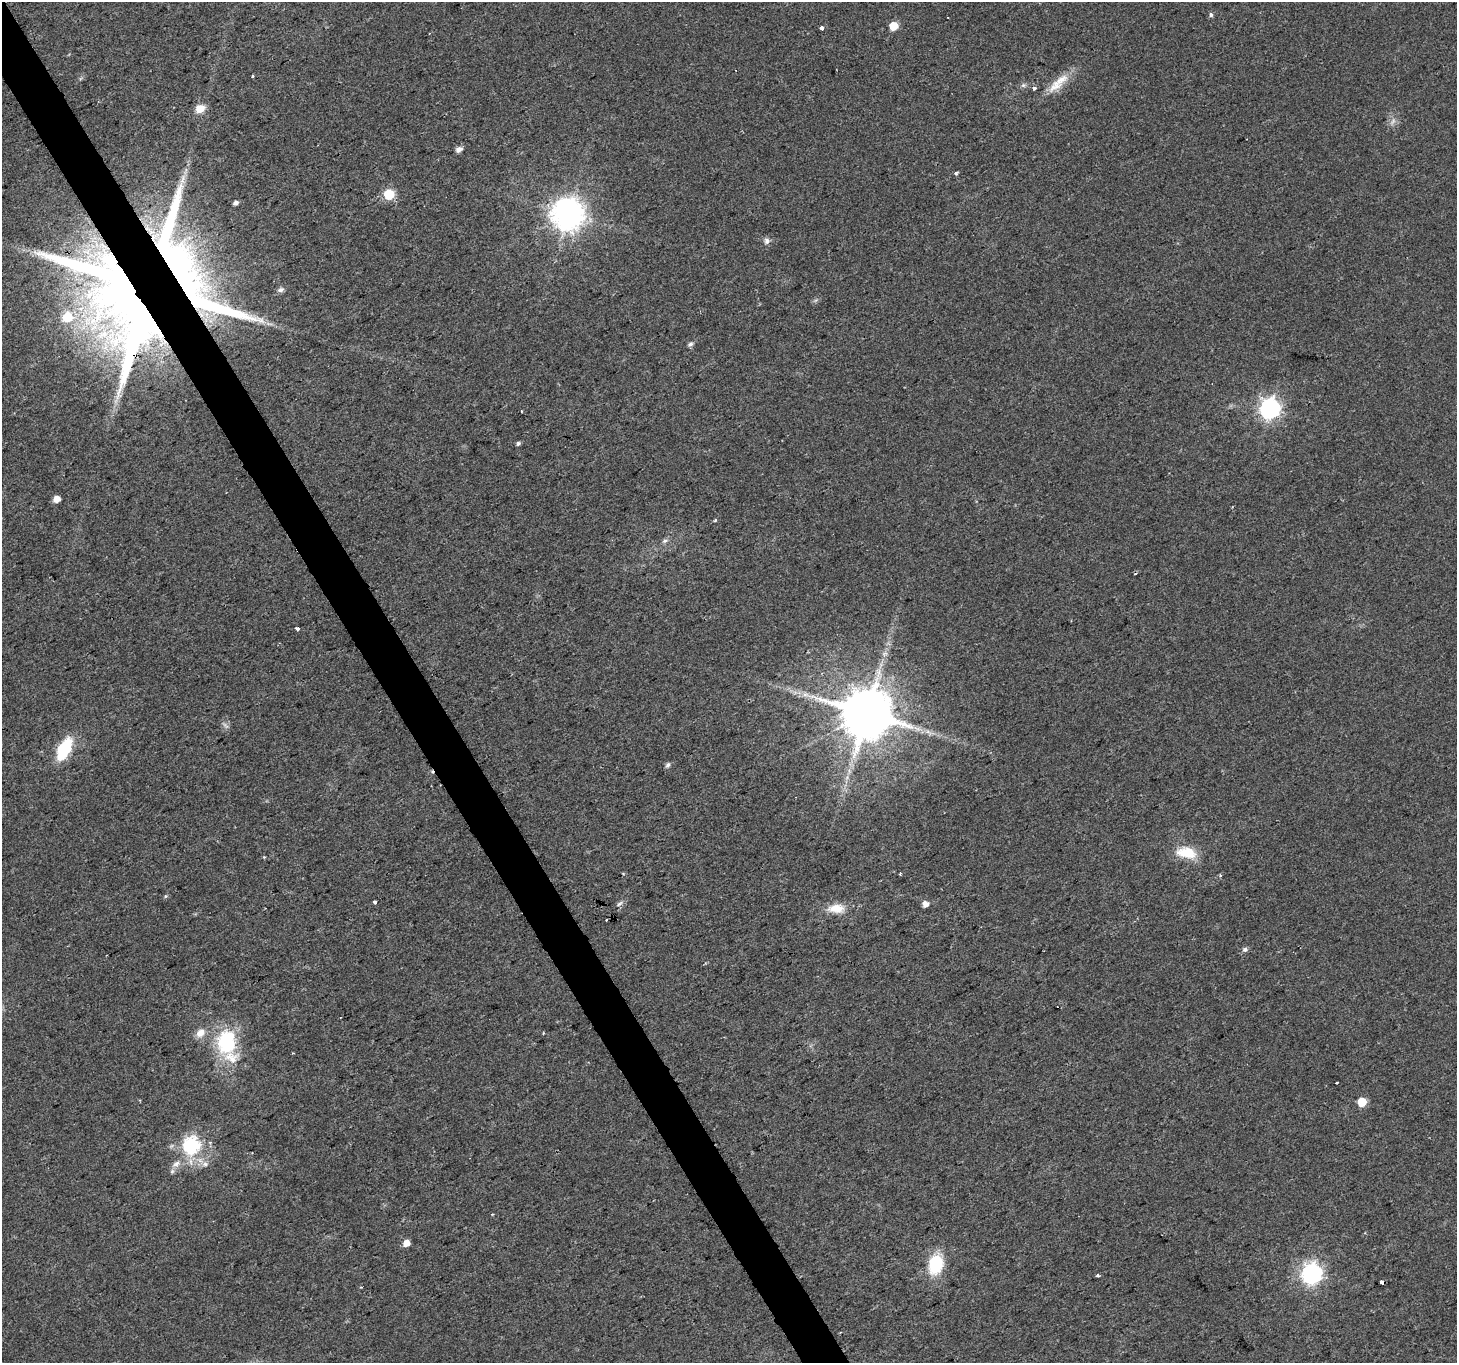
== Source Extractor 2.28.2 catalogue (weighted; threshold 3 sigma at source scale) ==
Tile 11 of 4 x 4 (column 3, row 3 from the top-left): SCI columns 2916-4370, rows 1530-2890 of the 5826 x 5719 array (HDU 1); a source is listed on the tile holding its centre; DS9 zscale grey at full resolution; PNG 1459 x 1365 px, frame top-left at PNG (2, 2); no overlay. Shown black and unused: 3% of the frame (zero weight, under 2 of 3 exposures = <1% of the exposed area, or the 3 px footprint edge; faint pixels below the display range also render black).
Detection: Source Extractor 2.28.2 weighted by HDU 2 'WHT'; one run over the whole footprint, this tile lists its part. Background 0.0247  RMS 0.0056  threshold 0.025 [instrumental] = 3 sigma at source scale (4.5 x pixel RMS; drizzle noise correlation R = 1.50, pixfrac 1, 0.0396/0.0396 arcsec/px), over >= 5 px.
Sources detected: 62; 2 too faint to see at this stretch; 1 inside a brighter object's white glare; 4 cosmic-ray / hot-pixel residue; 1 long thin detection or spike segment (spike, bleed or trail) — not listed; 5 inside a brighter listed object's ellipse — not listed separately; the other 49 listed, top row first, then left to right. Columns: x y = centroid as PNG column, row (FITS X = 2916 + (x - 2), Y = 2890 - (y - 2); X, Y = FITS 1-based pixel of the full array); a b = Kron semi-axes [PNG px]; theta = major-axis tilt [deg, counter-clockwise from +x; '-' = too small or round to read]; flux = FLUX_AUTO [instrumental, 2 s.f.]
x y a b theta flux
1211 15 6 4 -75 1.1
894 26 6 5 - 14
822 28 4 3 - 3
1023 85 6 6 - 1.3
1056 86 25 13 32 9.7
1034 88 5 4 - 1.4
200 108 9 7 25 7.9
459 149 6 5 - 3.5
956 173 3 3 - 3.5
389 194 6 6 - 37
236 203 5 4 - 1.9
568 214 10 10 - 980
767 241 9 8 - 2.2
280 290 9 6 26 1.7
122 302 138 65 -57 640
690 344 6 5 - 1.7
1270 408 8 8 - 290
521 411 3 2 - 0.4
518 443 5 4 - 1.1
56 499 5 5 - 5.9
715 520 4 3 - 0.79
665 541 8 6 31 1.7
297 628 4 3 - 3.6
885 654 9 6 34 2
867 713 14 13 - 3900
64 749 17 9 63 39
668 765 7 5 48 1.6
847 777 7 5 47 1.5
1187 853 26 14 -11 15
900 874 3 3 - 1.3
1220 875 4 4 - 0.93
165 896 5 5 - 0.8
375 902 4 3 - 6.8
619 904 12 5 34 1.7
925 904 5 5 - 4.2
836 908 25 12 0 9.9
606 920 3 2 - 0.65
1245 949 7 6 - 1.5
543 1033 4 4 - 0.51
226 1042 36 28 -88 39
1336 1083 3 2 - 0.67
1362 1102 5 5 - 18
191 1145 7 7 - 150
176 1164 11 8 44 3.8
205 1164 9 8 - 2.8
406 1243 5 5 - 6.2
936 1264 18 13 77 29
1312 1273 8 8 - 240
1098 1275 3 3 - 1.6
Overlapping masked pixels (flux is a lower limit): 1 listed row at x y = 122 302